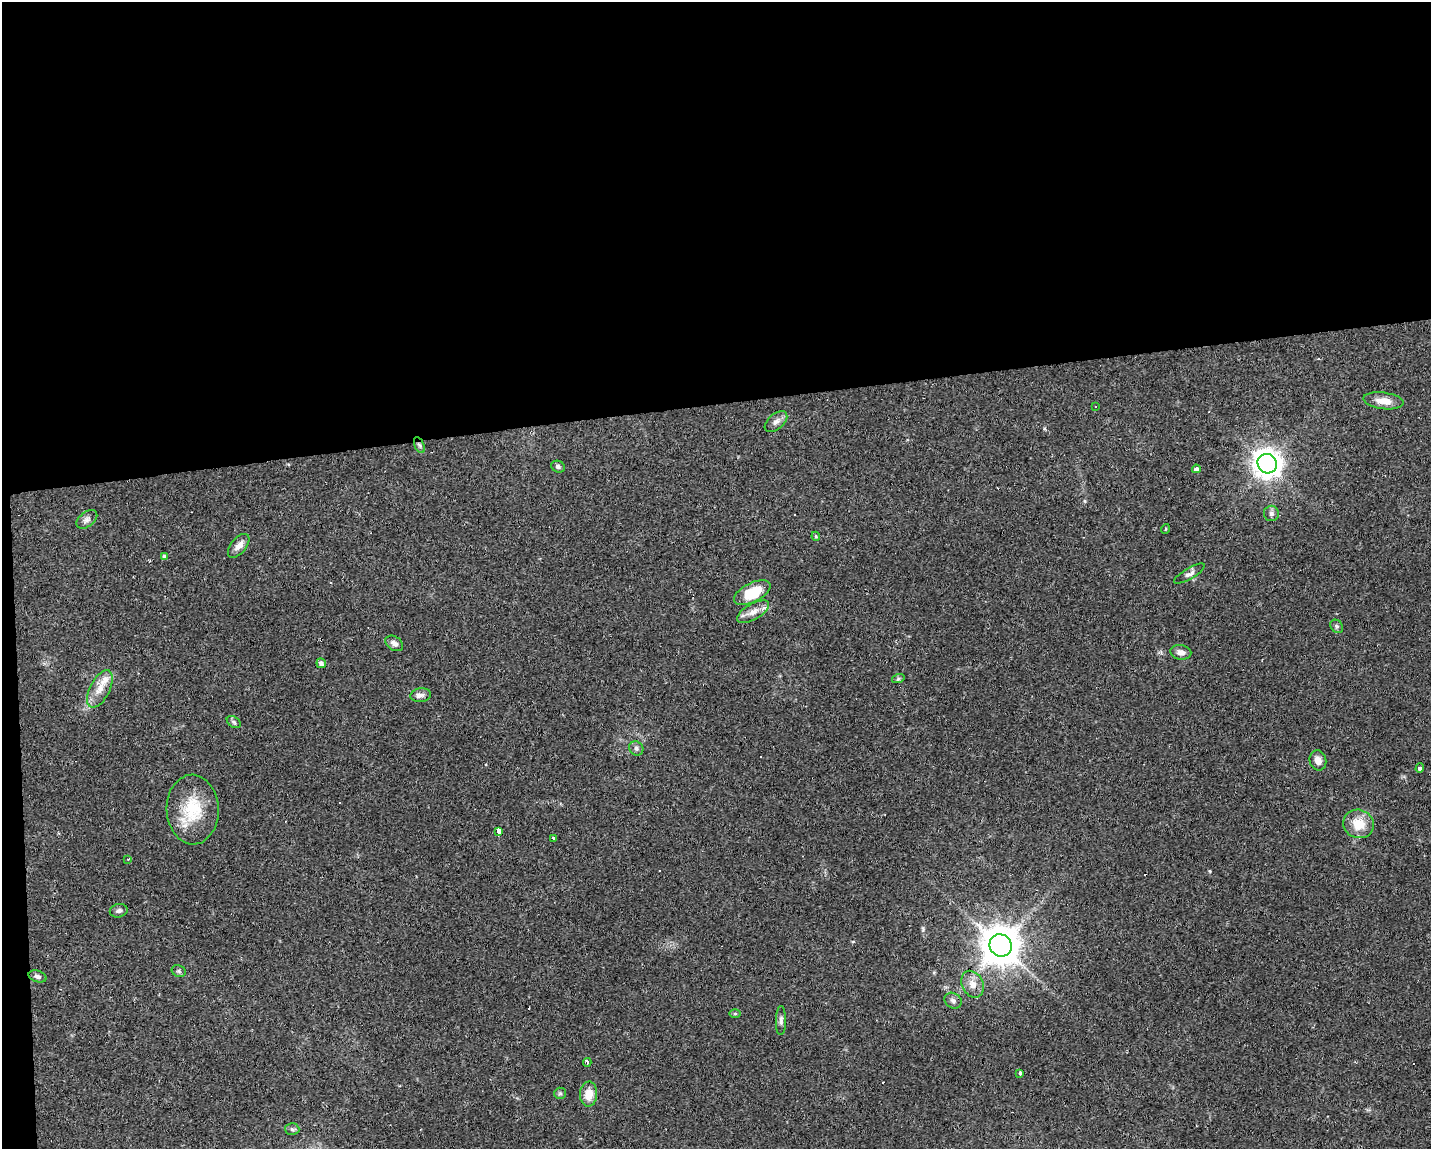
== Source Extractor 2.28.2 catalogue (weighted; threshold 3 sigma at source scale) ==
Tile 1 of 3 x 4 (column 1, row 1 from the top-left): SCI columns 49-1477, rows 3443-4589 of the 4342 x 4589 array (HDU 1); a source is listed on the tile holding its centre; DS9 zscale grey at full resolution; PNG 1433 x 1151 px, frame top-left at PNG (2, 2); each listed source drawn as its Kron ellipse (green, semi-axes under 4 px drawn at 4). Shown black and unused: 36% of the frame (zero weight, under 2 of 3 exposures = <1% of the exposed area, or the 3 px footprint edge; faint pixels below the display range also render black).
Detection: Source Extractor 2.28.2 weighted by HDU 2 'WHT'; one run over the whole footprint, this tile lists its part. Background 0.0818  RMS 0.0065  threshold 0.0294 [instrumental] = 3 sigma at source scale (4.5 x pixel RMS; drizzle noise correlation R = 1.50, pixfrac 1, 0.0396/0.0396 arcsec/px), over >= 5 px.
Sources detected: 60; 13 cosmic-ray / hot-pixel residue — neither listed nor drawn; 2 inside a brighter listed object's ellipse — not listed separately; the other 45 listed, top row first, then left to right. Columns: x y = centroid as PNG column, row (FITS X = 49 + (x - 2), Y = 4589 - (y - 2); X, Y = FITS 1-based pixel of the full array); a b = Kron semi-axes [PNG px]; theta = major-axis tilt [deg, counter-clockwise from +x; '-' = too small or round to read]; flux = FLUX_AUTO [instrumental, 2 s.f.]
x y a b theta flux
1383 401 20 8 -7 7.5
1095 406 2 2 - 0.55
776 422 13 7 40 3.4
419 445 8 4 -66 1.5
1267 464 10 9 - 760
558 467 7 5 -26 1.8
1196 469 4 4 - 8.9
1271 513 8 7 - 2.1
87 519 12 7 38 2.6
1165 529 5 3 - 0.62
816 536 4 4 - 0.7
239 546 14 7 50 4.3
165 557 3 3 - 11
1189 574 17 5 30 2.7
752 593 20 9 26 22
753 612 18 8 30 5.5
1337 626 7 5 -51 1.4
394 643 9 6 -35 2.8
1181 652 10 7 -10 3.6
321 663 5 4 - 2.2
898 679 6 4 19 0.9
100 689 20 9 63 8.1
421 695 10 7 7 2.9
234 722 8 5 -37 1.3
636 748 7 6 - 1.8
1318 760 10 8 -75 4
1420 768 5 3 - 3.6
193 810 35 26 -88 30
1358 824 15 14 - 13
498 831 4 3 - 250
553 838 3 3 - 1.4
128 859 4 2 - 0.42
119 911 9 6 13 2
1001 945 11 10 - 1800
179 971 7 5 -23 1.5
38 976 9 5 -17 2.3
972 984 14 10 -64 6.1
953 1001 9 7 -34 2.4
735 1014 6 4 1 0.82
781 1021 14 5 90 2.2
587 1062 4 3 - 2.8
1020 1073 3 3 - 4.3
560 1093 6 5 - 1
589 1094 12 8 86 8.7
292 1129 7 6 - 1.5